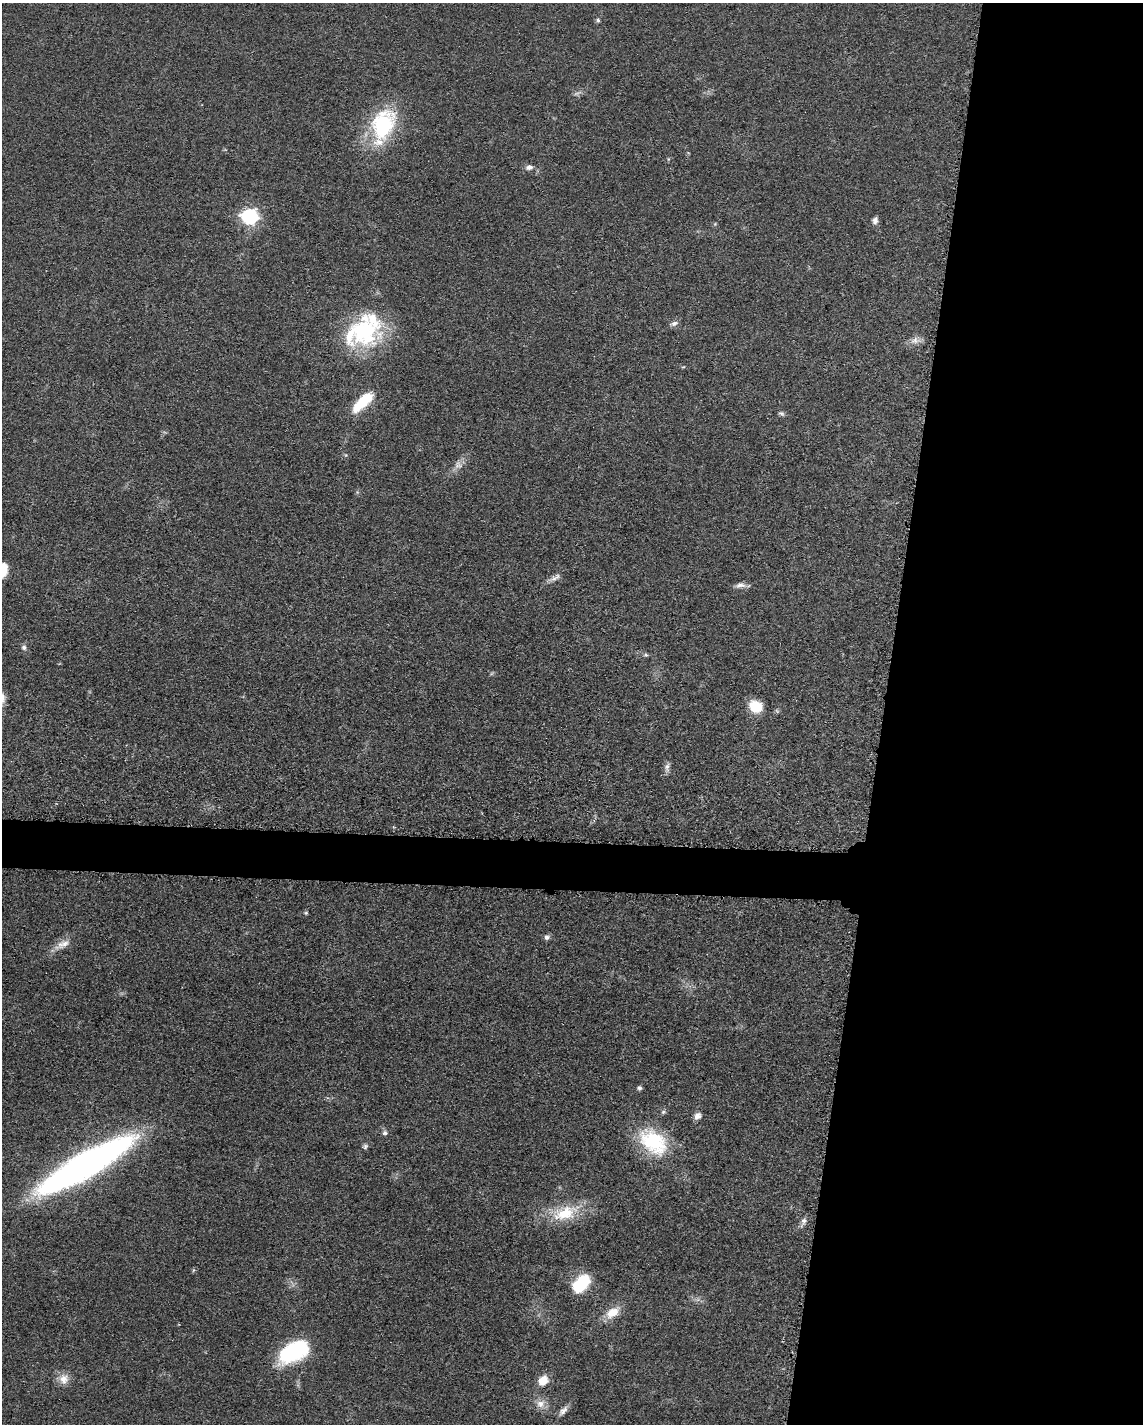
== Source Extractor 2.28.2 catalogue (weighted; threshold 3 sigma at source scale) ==
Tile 8 of 4 x 3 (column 4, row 2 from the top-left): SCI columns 3437-4577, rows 1649-3070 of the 4592 x 4657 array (HDU 1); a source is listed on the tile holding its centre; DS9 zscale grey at full resolution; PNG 1145 x 1426 px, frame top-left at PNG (2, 3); no overlay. Shown black and unused: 25% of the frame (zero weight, under 3 of 5 exposures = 4% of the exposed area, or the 3 px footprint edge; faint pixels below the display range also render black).
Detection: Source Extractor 2.28.2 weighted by HDU 2 'WHT'; one run over the whole footprint, this tile lists its part. Background 0.0476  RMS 0.0056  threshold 0.0253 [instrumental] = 3 sigma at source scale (4.5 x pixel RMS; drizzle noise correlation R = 1.50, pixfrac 1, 0.05/0.05 arcsec/px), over >= 5 px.
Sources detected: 41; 1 too faint to see at this stretch — not listed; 2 inside a brighter listed object's ellipse — not listed separately; the other 38 listed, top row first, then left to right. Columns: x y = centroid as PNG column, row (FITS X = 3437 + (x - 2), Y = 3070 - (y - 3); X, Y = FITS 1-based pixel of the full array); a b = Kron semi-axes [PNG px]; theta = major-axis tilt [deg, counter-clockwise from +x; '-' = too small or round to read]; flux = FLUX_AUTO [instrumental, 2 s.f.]
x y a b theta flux
598 20 5 5 - 0.96
383 125 39 27 69 51
529 167 9 7 6 2.4
249 216 7 7 - 110
875 220 9 7 72 2.1
674 323 11 6 16 1.9
365 331 38 35 41 60
915 340 13 9 33 3.7
362 402 31 11 44 17
781 413 9 5 -27 1.3
458 465 12 11 - 3.5
3 570 15 9 82 9.2
554 578 10 7 34 2.6
740 585 14 7 3 2.7
24 647 7 6 - 1.5
646 655 6 5 - 0.89
756 706 12 10 -29 15
667 767 13 7 89 2.4
306 913 5 5 - 0.67
547 937 7 6 - 1.9
65 944 18 9 36 5.2
639 1088 7 6 - 1.2
663 1112 6 5 - 0.98
698 1116 10 8 37 2.7
385 1133 7 6 - 1.4
653 1142 40 26 -40 38
365 1146 8 6 55 1.3
85 1166 67 14 30 490
565 1213 37 18 18 23
804 1221 9 7 79 2.3
193 1270 6 4 71 0.67
582 1283 17 9 50 37
612 1313 18 10 35 9.5
293 1352 32 16 27 56
64 1379 14 13 - 5.7
543 1380 11 9 45 8.3
540 1404 13 11 10 4.7
563 1411 15 6 49 2.9
Isophote crosses this tile's border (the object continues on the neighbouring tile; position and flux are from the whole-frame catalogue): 1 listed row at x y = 3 570